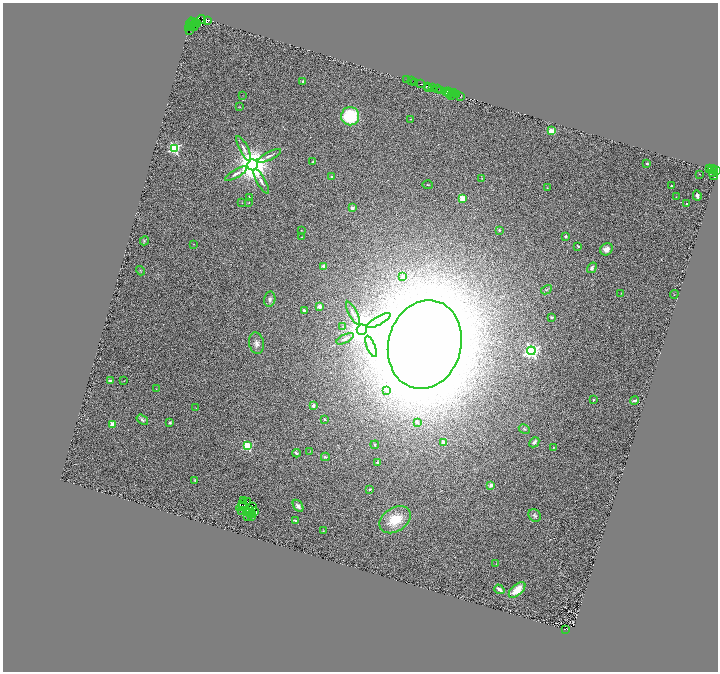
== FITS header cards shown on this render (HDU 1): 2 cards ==
NAXIS1  =                 1431
NAXIS2  =                 1339

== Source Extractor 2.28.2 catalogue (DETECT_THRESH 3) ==
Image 1431 x 1339 px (HDU 1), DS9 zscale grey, zoomed out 1/2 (1 PNG px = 2 x 2 image px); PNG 720 x 674 px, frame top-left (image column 2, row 1338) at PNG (3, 3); each listed source drawn as its Kron ellipse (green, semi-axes under 4 px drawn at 4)
Background 0.664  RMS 0.2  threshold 0.603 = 3 sigma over >= 5 px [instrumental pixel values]
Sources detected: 177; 42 cannot appear on this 1/2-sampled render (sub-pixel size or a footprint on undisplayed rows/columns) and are neither listed nor drawn; the other 135 listed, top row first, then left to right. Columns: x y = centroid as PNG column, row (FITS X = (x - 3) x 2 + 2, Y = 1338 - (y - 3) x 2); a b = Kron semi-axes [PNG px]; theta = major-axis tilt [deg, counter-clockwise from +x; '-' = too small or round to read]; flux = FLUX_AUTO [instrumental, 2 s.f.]
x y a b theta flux
202 19 4 2 - 840
207 20 3 3 - 290
192 22 4 1 - 10
198 23 3 1 - 120
191 24 5 2 - 1300
196 24 2 1 - 75
189 26 2 1 - 310
195 26 2 1 - 110
192 27 6 3 12 930
189 31 3 2 - 1700
406 79 3 1 - 29
303 81 2 2 - 150
411 81 2 1 - 48
415 83 3 2 - 230
421 84 2 1 - 340
427 86 4 2 - 430
433 87 4 2 - 260
429 88 3 2 - 610
438 89 2 1 - 170
441 91 4 2 - 520
446 91 2 1 - 320
448 92 3 2 - 600
454 93 2 1 - 13
450 94 2 1 - 360
457 95 3 2 - 250
242 96 3 2 - 12
451 96 2 1 - 80
460 97 3 1 - 49
239 107 4 2 - 23
350 116 9 9 - 2400
410 119 2 2 - 16
551 131 4 3 - 500
174 148 4 3 - 5400
244 149 14 3 -63 170
269 156 13 3 26 130
313 162 3 2 - 34
647 164 2 2 - 74
252 165 5 5 - 100000
709 168 3 2 - 120
712 170 4 2 - 230
714 171 3 2 - 49
717 171 2 2 - 620
712 173 2 1 - 130
236 174 12 3 29 160
700 174 2 1 - 25
714 175 5 2 - 20
332 177 2 2 - 81
482 178 2 2 - 18
261 182 13 4 -61 180
428 185 5 2 - 35
671 186 2 2 - 85
547 188 3 2 - 17
697 196 5 2 - 110
249 197 3 2 - 29
676 197 2 2 - 15
462 198 3 2 - 1100
242 203 2 2 - 18
249 203 3 1 - 12
687 204 2 2 - 97
352 208 2 2 - 390
301 230 2 2 - 27
499 230 2 2 - 97
565 236 3 2 - 67
301 237 2 1 - 14
144 241 5 4 - 53
194 244 2 2 - 12
578 246 4 3 - 32
606 249 6 5 - 300
324 266 2 2 - 320
592 268 5 4 - 100
141 271 5 2 - 34
403 277 2 2 - 240
546 290 6 3 27 41
621 293 2 1 - 21
674 294 4 1 - 16
270 299 7 5 77 130
319 306 2 2 - 460
304 310 2 2 - 190
353 313 13 3 -63 120
552 317 4 3 - 48
379 321 13 4 29 200
343 326 3 2 - 13
362 330 5 5 - 92000
345 339 9 3 27 95
256 343 11 7 -79 190
425 344 45 36 75 180000
371 346 11 4 -67 150
531 351 4 4 - 12000
110 381 2 2 - 200
124 381 2 2 - 13
156 389 2 2 - 16
386 390 4 3 - 93
593 399 3 3 - 35
635 400 4 2 - 96
313 405 3 3 - 90
196 408 2 2 - 16
324 419 2 2 - 77
142 420 6 4 -35 99
417 422 2 2 - 150
169 423 4 3 - 67
112 424 2 2 - 760
524 429 6 3 -29 47
443 442 2 2 - 480
534 442 6 4 46 110
375 445 4 3 - 49
247 446 3 3 - 3100
554 447 3 2 - 23
310 451 2 1 - 10
296 453 4 3 - 71
325 457 4 3 - 77
377 462 3 3 - 55
194 480 4 3 - 32
491 485 2 2 - 460
370 489 2 2 - 83
243 501 2 1 - 20
248 502 2 1 - 29
243 504 2 1 - 5.2
242 506 6 2 29 56
298 506 7 4 -55 160
253 507 2 1 - 3.8
250 509 2 1 - 15
242 511 2 2 - 20
255 512 2 1 - 20
247 513 2 1 - 3.3
253 514 2 1 - 19
535 515 7 5 -46 100
248 516 2 1 - 12
251 516 3 2 - 24
395 520 17 11 34 1000
296 521 2 2 - 320
323 531 2 1 - 12
496 564 2 2 - 29
499 589 5 2 - 180
517 590 10 5 41 750
565 629 4 2 - 78
At the frame edge (FLAGS 8, measured only in part): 1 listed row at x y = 717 171
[42 sub-pixel or undisplayed-footprint detections neither listed nor drawn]